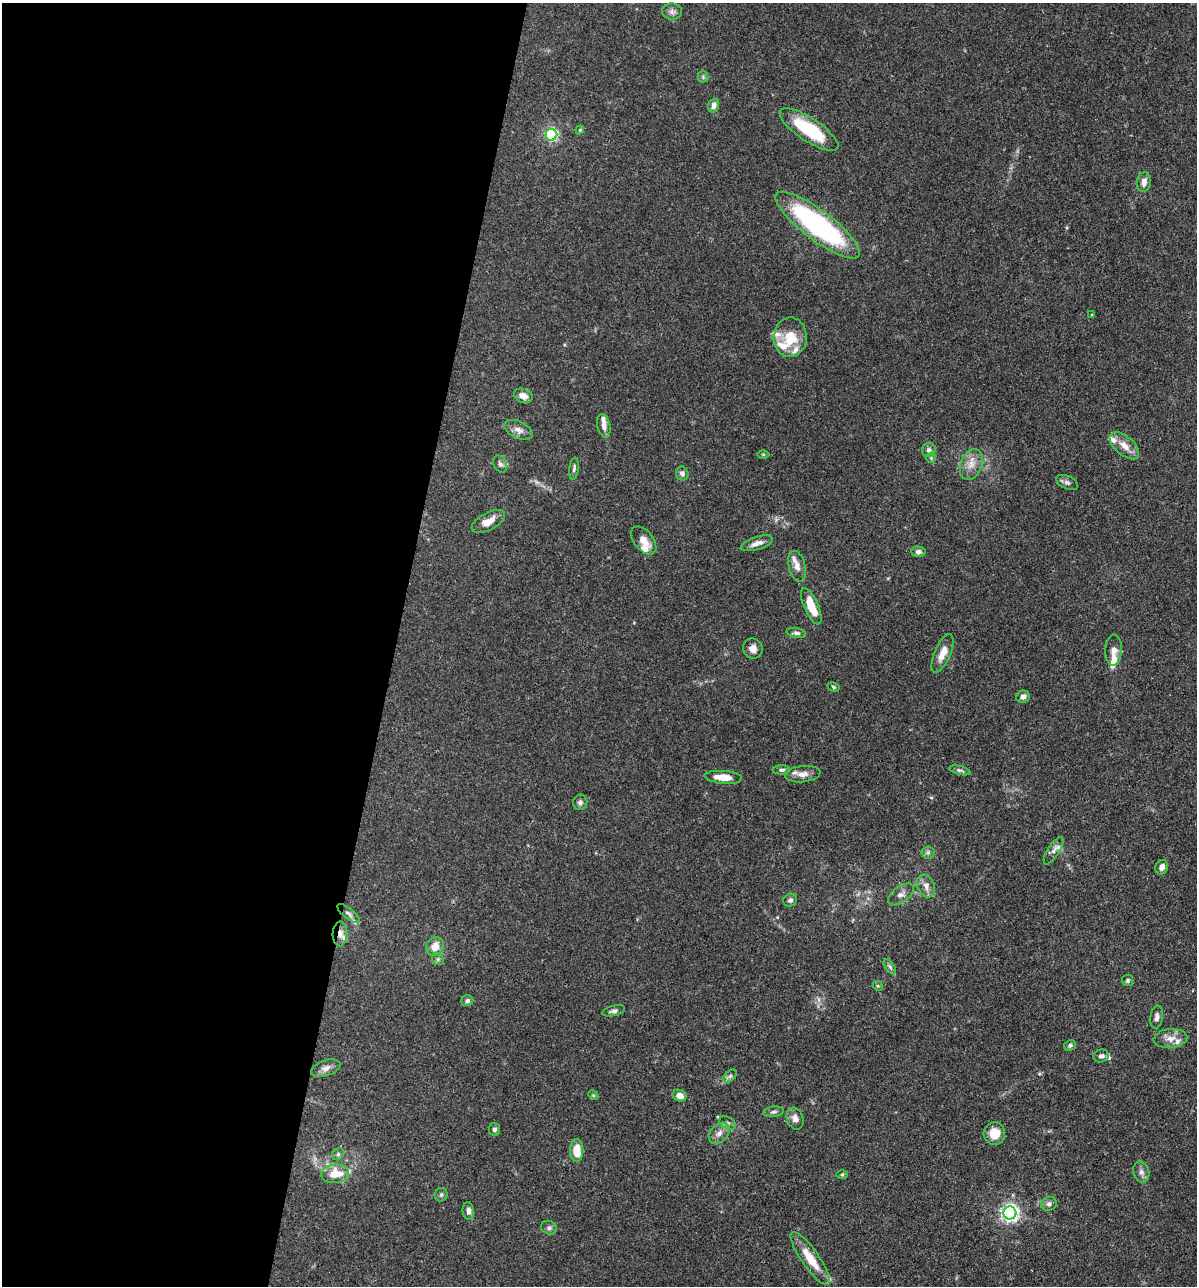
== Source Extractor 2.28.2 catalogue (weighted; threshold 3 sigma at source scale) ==
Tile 5 of 4 x 4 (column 1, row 2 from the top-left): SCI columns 250-1444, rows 2568-3851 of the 5155 x 5135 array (HDU 1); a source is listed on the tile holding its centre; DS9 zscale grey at full resolution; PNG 1199 x 1288 px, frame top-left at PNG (2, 3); each listed source drawn as its Kron ellipse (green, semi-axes under 4 px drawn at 4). Shown black and unused: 33% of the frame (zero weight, under 3 of 4 exposures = <1% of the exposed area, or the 3 px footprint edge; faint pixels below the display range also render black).
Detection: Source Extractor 2.28.2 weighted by HDU 2 'WHT'; one run over the whole footprint, this tile lists its part. Background 0.102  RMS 0.0038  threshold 0.0169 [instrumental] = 3 sigma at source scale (4.5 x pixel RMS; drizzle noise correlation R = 1.50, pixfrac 1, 0.05/0.05 arcsec/px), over >= 5 px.
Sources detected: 94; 1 too faint to see at this stretch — neither listed nor drawn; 14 inside a brighter listed object's ellipse — not listed separately; the other 79 listed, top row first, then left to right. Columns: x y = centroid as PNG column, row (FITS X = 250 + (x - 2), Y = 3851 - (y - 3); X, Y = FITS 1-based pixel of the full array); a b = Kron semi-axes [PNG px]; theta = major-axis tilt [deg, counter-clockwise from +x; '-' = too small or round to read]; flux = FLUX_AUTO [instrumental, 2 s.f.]
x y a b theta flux
672 12 10 8 -1 1.5
703 77 5 5 - 0.63
714 105 7 5 72 1.9
580 130 4 3 - 0.43
809 130 34 11 -33 22
551 135 6 6 - 60
1144 182 10 7 82 2.5
818 225 52 15 -37 71
1092 315 4 3 - 0.37
790 337 20 16 86 10
523 396 9 7 -21 3
604 426 12 6 -78 2.1
518 430 15 8 -25 2.4
1124 446 18 9 -41 4.3
929 450 7 6 - 1.3
763 455 6 4 0 0.43
931 458 5 5 - 0.49
500 464 9 6 -62 1.2
971 464 16 10 69 4.1
574 469 11 4 83 0.92
682 473 7 6 - 1.5
1067 482 11 6 -24 1.2
488 521 18 8 28 4.2
644 540 16 9 -51 3.9
757 543 16 6 18 2.5
918 552 7 5 -5 1.3
797 566 16 8 -76 2.7
811 606 19 7 -66 8.4
796 633 10 5 -10 1.1
753 649 10 9 - 2.5
1114 650 15 8 88 2.7
943 653 21 8 67 4.6
833 687 6 4 -28 0.53
1023 697 7 6 - 1.5
781 770 9 4 1 0.82
960 770 11 4 -14 0.84
803 774 17 8 6 3.1
723 777 19 6 -4 4.6
580 802 8 7 - 1.1
1054 851 16 6 57 1.9
928 852 6 6 - 0.92
1162 867 7 6 - 1.9
926 886 12 8 -68 2.4
901 894 15 8 37 2.1
790 900 7 6 - 1.2
348 913 13 5 -38 1.2
340 934 12 7 88 2.1
435 947 9 8 - 4.1
438 959 6 5 - 0.69
890 967 9 4 -55 0.8
1128 981 5 5 - 0.66
878 986 5 4 - 0.44
467 1001 6 5 - 1
614 1011 12 5 13 1.1
1157 1017 11 6 82 1.6
1170 1039 17 9 5 3.4
1070 1045 6 5 - 0.79
1101 1056 8 6 14 1.3
326 1068 15 7 18 2.2
730 1076 8 4 45 0.89
593 1095 5 4 - 0.43
680 1096 7 5 -22 2.5
774 1112 10 5 9 0.96
795 1119 11 8 -72 2.5
728 1123 9 6 -27 1.1
495 1129 6 5 - 0.96
719 1133 12 8 46 2.5
994 1133 11 11 - 5.7
577 1150 11 6 -89 7.1
338 1154 6 5 - 0.74
1141 1172 11 7 -72 1.6
335 1174 14 9 6 7.7
842 1175 6 4 1 0.5
441 1195 7 6 - 0.77
1049 1204 8 7 - 1.3
468 1211 9 6 -83 1.6
1010 1213 6 6 - 150
549 1228 8 6 -24 1.1
810 1258 31 8 -55 8.6
Overlapping masked pixels (flux is a lower limit): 2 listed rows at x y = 753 649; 340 934